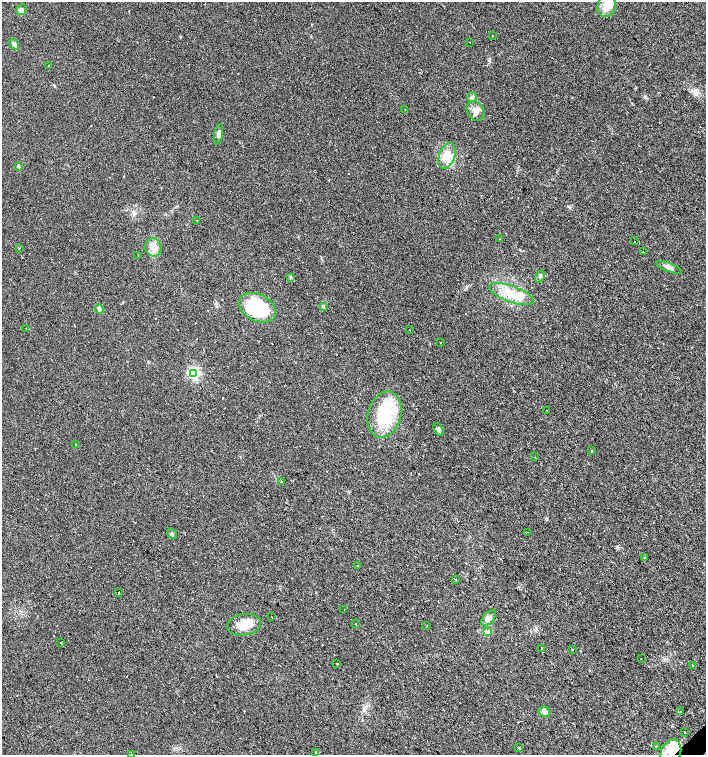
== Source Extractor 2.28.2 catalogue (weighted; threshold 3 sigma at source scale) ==
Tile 6 of 4 x 4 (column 2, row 2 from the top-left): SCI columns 1621-3028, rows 3009-4513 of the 5995 x 6021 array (HDU 1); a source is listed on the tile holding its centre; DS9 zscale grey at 2 x 2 block average (1 PNG px = mean of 2 x 2 image px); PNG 708 x 757 px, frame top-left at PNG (2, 2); each listed source drawn as its Kron ellipse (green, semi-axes under 4 px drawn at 4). Shown black and unused: <1% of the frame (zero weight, under 2 of 3 exposures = <1% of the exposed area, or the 3 px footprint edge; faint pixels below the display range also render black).
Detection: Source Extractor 2.28.2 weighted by HDU 2 'WHT'; one run over the whole footprint, this tile lists its part. Background 0.0249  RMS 0.0061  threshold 0.0274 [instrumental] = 3 sigma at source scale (4.5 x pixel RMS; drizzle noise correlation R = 1.50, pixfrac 1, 0.0396/0.0396 arcsec/px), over >= 5 px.
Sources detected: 87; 1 inside a brighter object's white glare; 19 cosmic-ray / hot-pixel residue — neither listed nor drawn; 3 inside a brighter listed object's ellipse — not listed separately; the other 64 listed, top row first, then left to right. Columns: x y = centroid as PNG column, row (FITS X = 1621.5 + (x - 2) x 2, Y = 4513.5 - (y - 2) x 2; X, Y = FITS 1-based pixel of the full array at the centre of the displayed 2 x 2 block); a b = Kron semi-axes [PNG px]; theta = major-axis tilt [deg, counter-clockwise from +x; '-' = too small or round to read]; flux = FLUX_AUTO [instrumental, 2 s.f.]
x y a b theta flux
607 6 11 9 77 19
21 10 5 5 - 3.6
492 36 2 2 - 4.2
470 42 2 2 - 1.4
14 44 6 4 -56 3.2
49 66 2 2 - 3.3
472 97 5 4 - 3
405 110 2 2 - 1.4
476 111 10 8 -59 8.8
219 134 10 3 79 5.3
447 156 13 8 69 17
18 166 4 3 - 1.6
197 220 2 2 - 0.64
500 239 2 2 - 1.7
635 241 2 2 - 2.2
153 247 9 8 - 11
19 248 2 2 - 1.3
643 252 2 2 - 1.2
138 255 2 2 - 0.73
669 267 13 4 -20 6.1
291 277 3 3 - 1.3
540 277 6 3 61 2.2
512 294 23 8 -19 27
323 307 3 3 - 2.1
258 308 19 13 -27 100
100 309 4 4 - 2.6
26 329 3 2 - 1.3
410 330 2 2 - 1.2
441 343 2 2 - 2.4
194 373 4 4 - 230
547 410 2 2 - 0.57
385 414 24 16 75 76
439 429 6 4 -57 3.5
76 444 2 2 - 0.89
592 451 2 2 - 4.7
535 457 2 2 - 0.62
281 481 2 2 - 5.4
527 532 2 2 - 0.61
172 534 6 3 -54 1.8
644 558 2 2 - 1.7
358 565 2 2 - 0.91
456 579 2 2 - 30
118 593 2 2 - 6.3
344 609 2 2 - 0.46
272 617 2 2 - 0.42
489 618 9 5 48 6.8
355 624 2 2 - 0.92
244 625 17 10 9 25
427 626 2 2 - 1.6
488 631 3 3 - 1.6
60 642 2 2 - 5
542 648 2 2 - 25
572 649 2 2 - 2
641 659 2 2 - 0.67
337 664 2 2 - 1.4
693 665 2 2 - 4
545 712 6 5 - 5.5
680 712 2 2 - 1.9
685 732 2 2 - 4.8
656 746 2 2 - 1.7
519 748 3 2 - 8.3
315 752 2 2 - 3.1
671 753 14 10 71 26
132 754 2 2 - 0.82
Overlapping masked pixels (flux is a lower limit): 1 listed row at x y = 671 753
Isophote crosses this tile's border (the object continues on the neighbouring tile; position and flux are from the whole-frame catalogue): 3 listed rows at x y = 607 6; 671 753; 132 754
Diffuse or blended objects may show on this block-average render without a row.